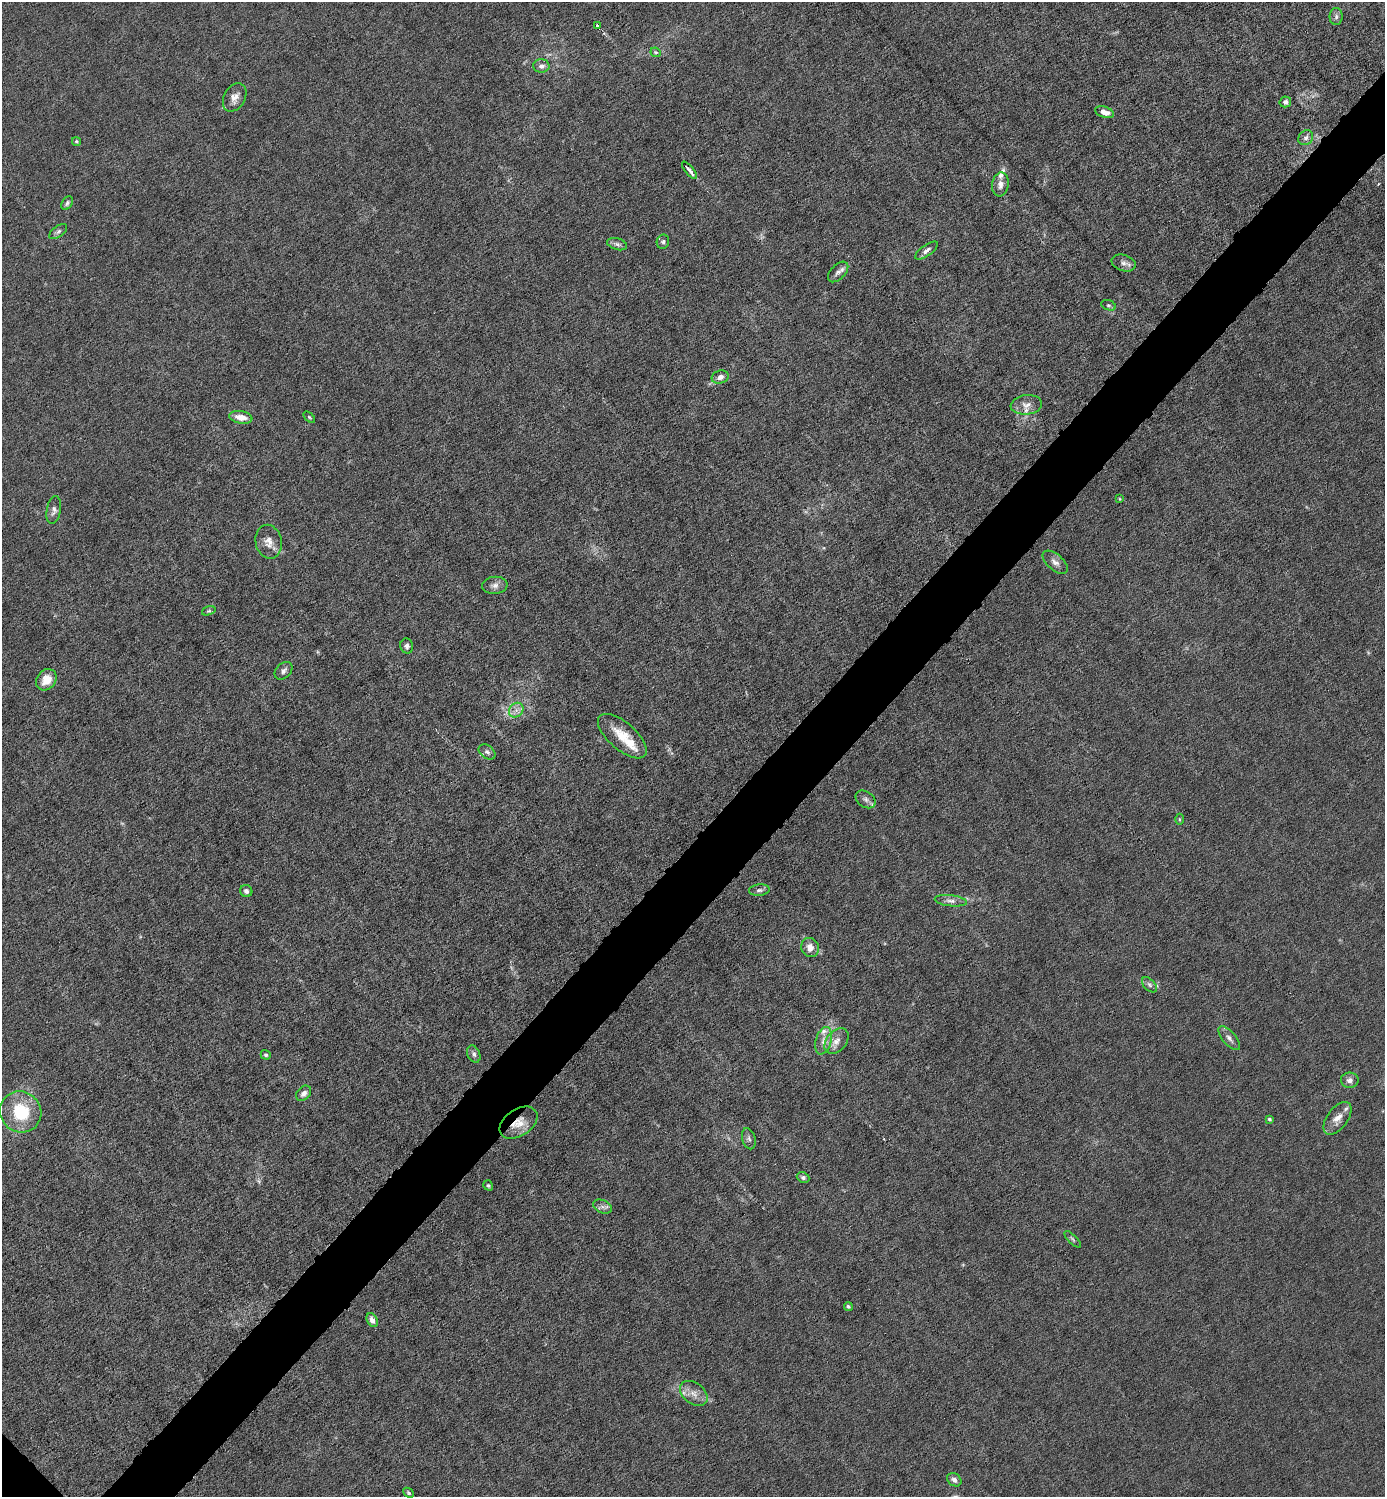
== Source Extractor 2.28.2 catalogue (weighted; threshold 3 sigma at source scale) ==
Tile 10 of 4 x 4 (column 2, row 3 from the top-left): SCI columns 1536-2918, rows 1496-2990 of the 5980 x 5980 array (HDU 1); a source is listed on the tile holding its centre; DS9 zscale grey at full resolution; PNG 1387 x 1499 px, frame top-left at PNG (2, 2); each listed source drawn as its Kron ellipse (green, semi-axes under 4 px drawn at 4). Shown black and unused: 5% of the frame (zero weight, under 6 of 12 exposures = <1% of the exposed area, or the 3 px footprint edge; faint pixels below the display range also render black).
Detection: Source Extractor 2.28.2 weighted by HDU 2 'WHT'; one run over the whole footprint, this tile lists its part. Background 0.0152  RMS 0.0031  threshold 0.0127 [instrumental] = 3 sigma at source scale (4.09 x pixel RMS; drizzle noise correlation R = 1.36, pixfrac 0.8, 0.05/0.05 arcsec/px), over >= 5 px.
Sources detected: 68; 5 inside a brighter listed object's ellipse — not listed separately; the other 63 listed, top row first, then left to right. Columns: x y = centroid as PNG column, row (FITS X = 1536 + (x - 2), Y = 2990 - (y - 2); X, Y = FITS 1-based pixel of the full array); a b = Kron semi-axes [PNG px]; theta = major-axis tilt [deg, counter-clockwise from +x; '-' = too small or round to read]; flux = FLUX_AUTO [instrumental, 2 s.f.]
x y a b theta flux
1336 17 8 6 89 0.92
597 25 3 3 - 1.8
656 52 5 4 - 0.41
541 66 8 6 -1 1.3
235 97 15 10 61 2.4
1285 102 6 5 - 1.1
1104 112 10 5 -19 2
1306 138 8 7 - 1.1
76 141 4 4 - 0.42
689 170 10 3 -51 2.3
1000 184 12 8 81 1.9
67 203 7 5 56 0.65
58 231 10 5 37 0.8
663 242 7 6 - 0.72
617 244 10 6 -16 0.92
926 250 13 5 36 1.3
1124 263 12 8 -18 1.5
838 272 12 7 45 1.4
1109 305 8 5 -19 0.58
720 377 8 6 17 1.7
1026 405 16 9 7 2.4
241 417 11 6 -9 3.1
309 417 7 3 -45 0.37
1120 499 4 4 - 0.29
54 510 14 7 81 1.3
269 542 17 13 -78 3
1055 562 15 8 -41 1.8
495 585 13 8 6 1.6
209 611 7 4 18 0.47
407 646 7 6 - 0.89
283 671 10 7 45 1.2
46 680 11 9 51 4
516 710 8 6 46 1.5
622 736 30 13 -41 6.9
487 752 9 6 -37 0.89
866 799 11 7 -35 1.3
1179 819 5 3 - 0.31
759 890 10 5 5 0.92
246 891 6 6 - 0.98
951 901 16 5 -6 1.5
810 947 10 8 -73 2.3
1149 985 9 5 -46 0.78
1229 1038 15 6 -49 1.5
824 1041 14 8 74 2.4
837 1041 14 9 50 2.5
474 1054 9 6 -66 0.9
266 1055 5 4 - 0.55
1350 1080 9 7 1 1.4
304 1093 9 6 46 1.3
21 1112 21 20 - 14
1337 1118 19 10 54 2.9
1269 1119 4 3 - 0.39
519 1123 21 13 34 5
749 1139 11 6 -74 0.91
803 1178 6 5 - 0.8
488 1185 5 4 - 0.47
602 1207 10 6 -22 1.1
1073 1239 11 3 -45 0.52
848 1306 4 4 - 0.53
372 1320 7 5 -61 1.4
694 1393 15 10 -38 2.8
954 1480 8 6 -35 1.1
408 1493 6 4 -42 0.46
Overlapping masked pixels (flux is a lower limit): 1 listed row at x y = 519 1123